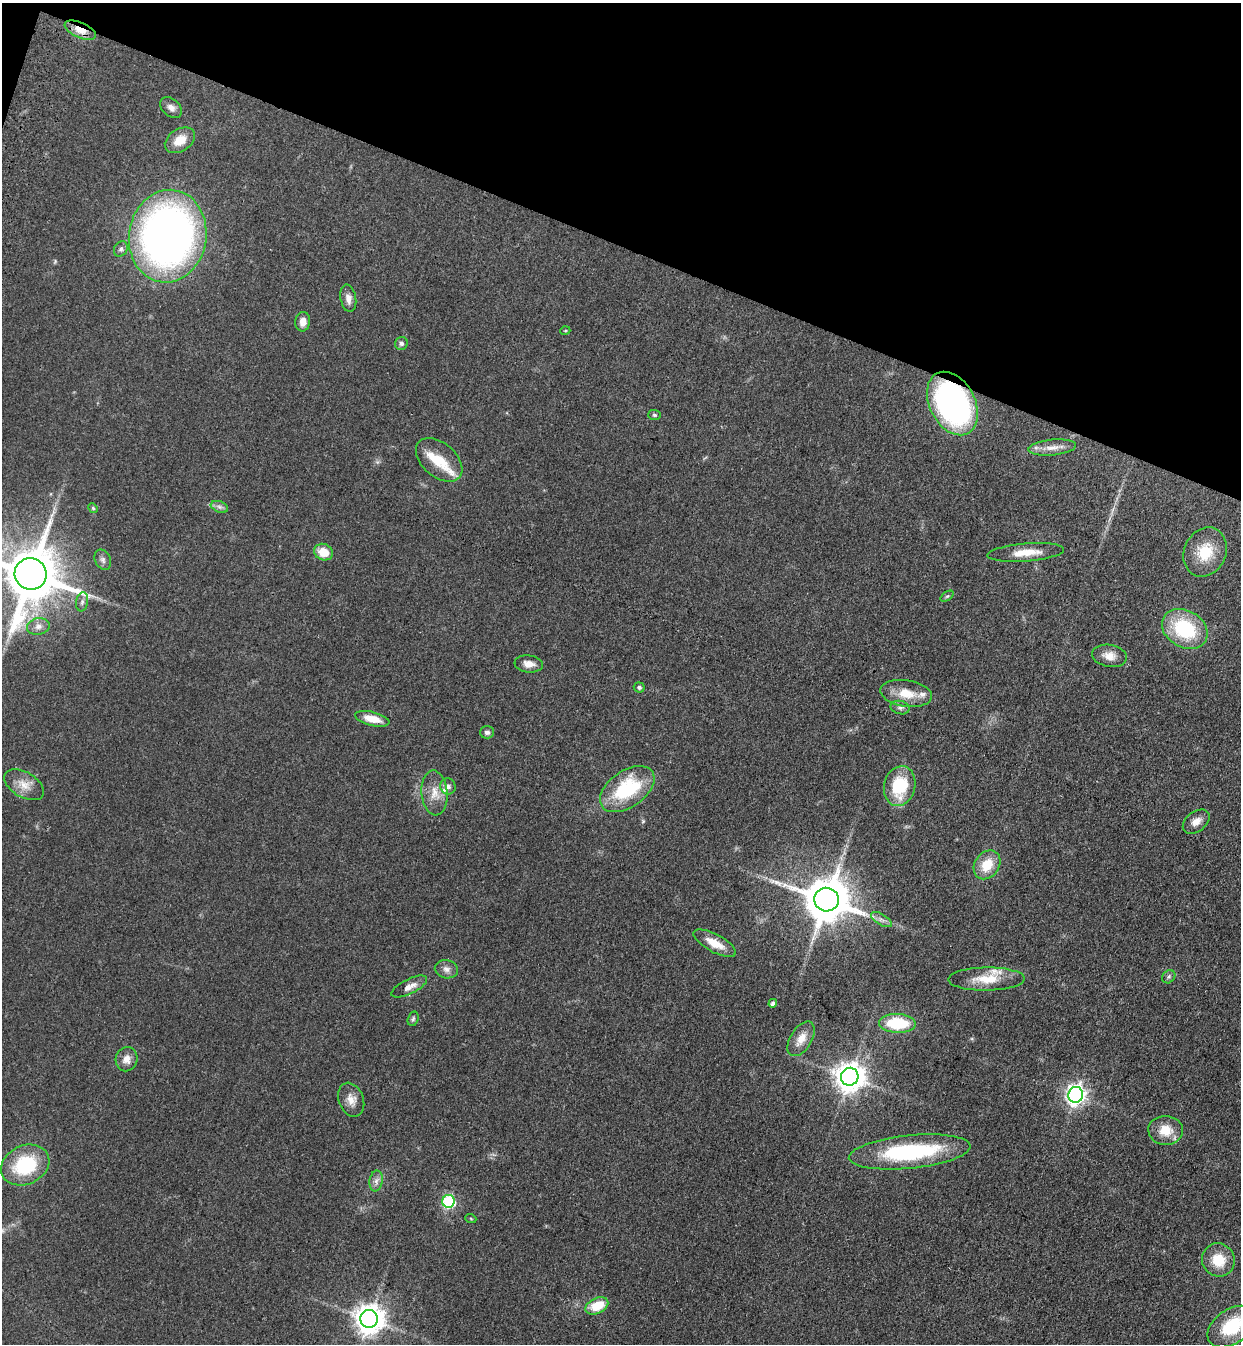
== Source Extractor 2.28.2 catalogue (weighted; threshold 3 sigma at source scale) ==
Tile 2 of 4 x 4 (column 2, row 1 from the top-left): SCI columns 1485-2723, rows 4073-5414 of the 5574 x 5458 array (HDU 1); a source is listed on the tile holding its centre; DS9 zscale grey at full resolution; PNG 1243 x 1346 px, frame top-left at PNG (2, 3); each listed source drawn as its Kron ellipse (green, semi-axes under 4 px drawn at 4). Shown black and unused: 18% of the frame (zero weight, under 3 of 4 exposures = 6% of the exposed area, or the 3 px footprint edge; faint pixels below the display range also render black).
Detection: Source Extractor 2.28.2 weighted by HDU 2 'WHT'; one run over the whole footprint, this tile lists its part. Background 0.0826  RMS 0.0066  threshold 0.0298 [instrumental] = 3 sigma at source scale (4.5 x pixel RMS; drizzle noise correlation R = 1.50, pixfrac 1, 0.05/0.05 arcsec/px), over >= 5 px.
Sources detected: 69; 1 long thin detection or spike segment (spike, bleed or trail) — neither listed nor drawn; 5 inside a brighter listed object's ellipse — not listed separately; the other 63 listed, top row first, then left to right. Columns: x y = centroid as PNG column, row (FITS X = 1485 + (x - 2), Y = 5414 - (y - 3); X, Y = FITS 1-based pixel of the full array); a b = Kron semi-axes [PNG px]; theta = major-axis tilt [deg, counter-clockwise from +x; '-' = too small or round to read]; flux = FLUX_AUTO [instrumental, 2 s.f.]
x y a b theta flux
80 30 17 7 -24 7.9
171 108 12 8 -42 3.5
180 140 16 11 33 10
168 236 46 38 81 380
121 249 8 6 58 2.1
348 298 14 7 -80 4.3
303 322 10 7 82 4.8
565 331 5 3 - 0.57
401 343 6 6 - 1.7
952 403 34 22 -63 180
654 415 6 5 - 1.1
1052 448 24 8 6 6.6
439 460 27 17 -41 17
219 507 9 5 -20 2.1
93 508 5 4 - 0.87
324 552 10 8 -20 12
1026 552 38 9 5 13
1205 552 25 21 64 22
103 560 11 7 -64 2.6
31 574 16 15 - 4800
947 596 7 4 36 1.1
82 602 9 6 80 2.1
38 626 11 8 8 4
1185 629 24 18 -31 46
1109 656 17 11 -10 6.7
529 664 14 8 -7 5.3
639 687 5 5 - 1.2
906 693 26 13 -9 14
900 708 9 6 -14 2.1
372 719 17 7 -14 11
487 732 7 6 - 1.9
24 785 22 12 -30 8.6
448 786 8 7 - 2.7
900 786 20 15 77 32
627 789 31 18 35 48
435 793 22 13 -85 9.8
1196 822 15 10 38 5.5
987 865 15 12 55 15
827 900 12 12 - 2900
881 920 12 5 -30 2.8
715 943 24 9 -28 11
446 969 12 9 -12 3.6
1169 977 7 6 - 1.5
986 979 38 11 1 16
409 986 19 7 26 5.6
773 1003 4 4 - 2.7
413 1019 7 5 73 1.3
897 1023 18 9 -2 32
801 1039 19 10 58 8
127 1059 12 11 - 5.5
850 1077 9 9 - 940
1076 1095 8 7 - 340
351 1100 17 12 -69 6.5
1166 1130 17 14 -4 13
910 1152 61 16 6 74
25 1165 25 19 25 42
376 1181 10 6 80 2.9
449 1201 6 6 - 77
471 1219 5 3 - 0.6
1218 1260 17 16 - 16
597 1306 12 7 25 16
369 1319 9 9 - 930
1232 1327 27 17 35 35
Overlapping masked pixels (flux is a lower limit): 3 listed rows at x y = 80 30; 952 403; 827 900
Isophote crosses this tile's border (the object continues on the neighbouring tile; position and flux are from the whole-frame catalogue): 2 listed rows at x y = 31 574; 1232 1327